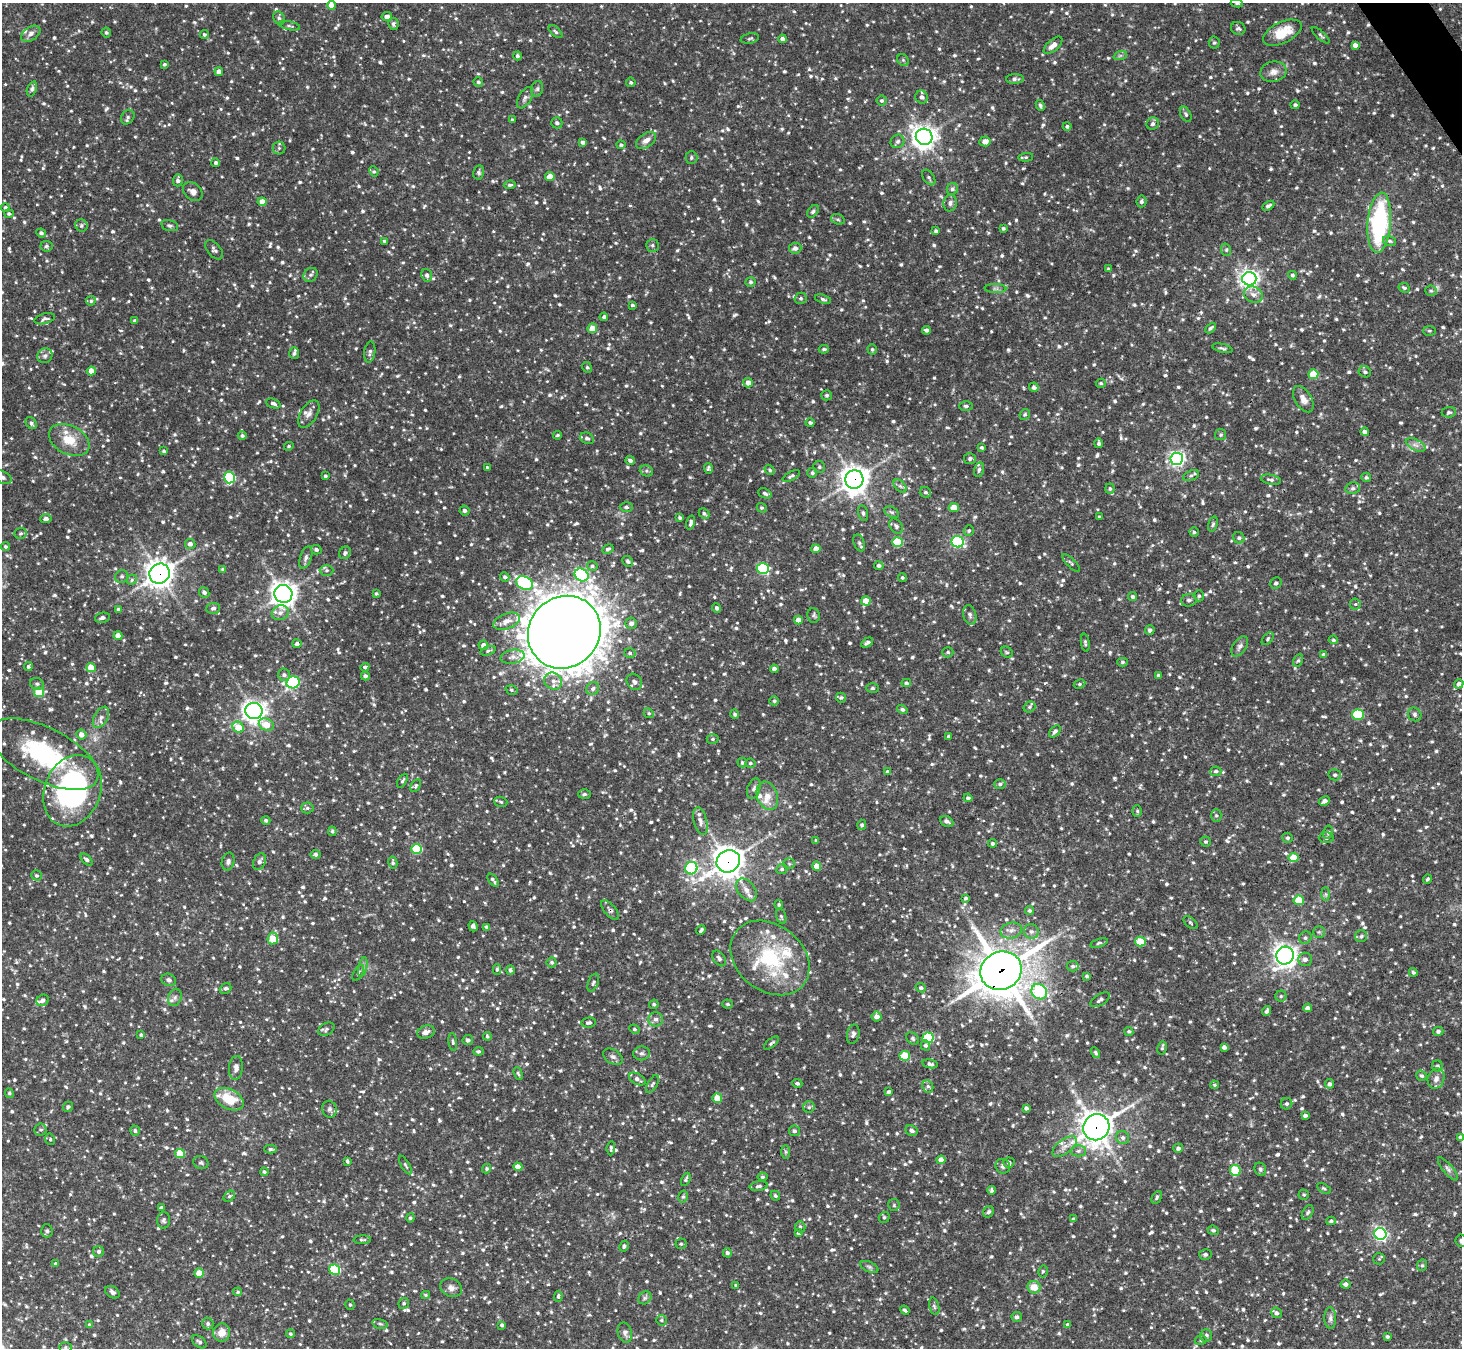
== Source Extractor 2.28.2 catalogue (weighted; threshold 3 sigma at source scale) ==
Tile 10 of 4 x 4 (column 2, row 3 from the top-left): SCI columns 1463-2922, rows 1641-2986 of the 5843 x 5836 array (HDU 1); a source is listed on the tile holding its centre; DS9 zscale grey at full resolution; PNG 1464 x 1350 px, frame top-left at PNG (2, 3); each listed source drawn as its Kron ellipse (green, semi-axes under 4 px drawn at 4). Shown black and unused: <1% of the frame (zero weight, under 2 of 3 exposures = <1% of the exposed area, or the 3 px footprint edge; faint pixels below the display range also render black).
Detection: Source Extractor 2.28.2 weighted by HDU 2 'WHT'; one run over the whole footprint, this tile lists its part. Background 0.123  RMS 0.0073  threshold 0.033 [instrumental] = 3 sigma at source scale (4.5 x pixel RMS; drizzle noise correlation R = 1.50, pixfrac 1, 0.05/0.05 arcsec/px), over >= 5 px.
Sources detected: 1753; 1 too faint to see at this stretch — neither listed nor drawn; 35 inside a brighter listed object's ellipse — not listed separately; of the other 1717, all 500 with FLUX_AUTO >= 1.21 (the completeness limit of this list) listed and drawn (1217 fainter detections not listed), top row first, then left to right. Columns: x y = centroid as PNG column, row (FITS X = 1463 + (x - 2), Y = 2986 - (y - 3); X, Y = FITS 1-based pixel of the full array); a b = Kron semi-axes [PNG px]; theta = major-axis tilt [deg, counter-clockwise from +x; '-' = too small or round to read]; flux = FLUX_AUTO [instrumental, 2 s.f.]
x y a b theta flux
1237 3 6 4 -8 1.5
331 5 4 4 - 8.4
387 17 5 4 - 4
279 18 7 5 -60 1.9
393 24 6 5 - 1.9
289 26 11 3 -12 1.5
1238 28 7 6 - 1.8
106 32 5 4 - 1.4
555 32 8 4 -41 1.3
1282 33 20 10 26 18
31 34 10 7 33 3.2
204 35 4 4 - 1.3
1321 35 11 4 -43 1.6
750 38 9 5 11 1.5
782 39 4 4 - 2.6
1214 43 6 5 - 1.4
1053 45 11 5 41 5.2
1355 45 4 4 - 3
517 56 4 4 - 1.5
1120 56 7 4 19 1.4
903 60 6 5 - 1.4
164 64 3 3 - 1.4
219 71 4 4 - 3.3
1273 72 13 10 15 5.2
1015 79 9 4 2 2.5
478 82 5 4 - 1.3
631 82 5 5 - 1.6
32 89 8 4 70 1.7
537 89 8 6 75 1.8
922 97 6 6 - 2.7
525 98 12 6 60 2.8
882 101 5 5 - 1.5
1040 105 5 3 - 1.5
1295 105 4 4 - 1.7
1186 114 8 5 -64 1.6
128 117 8 6 54 2
512 120 3 3 - 1.3
557 123 5 5 - 2.1
1153 124 6 6 - 1.9
1067 126 4 4 - 1.5
924 137 8 8 - 590
646 140 11 6 35 4.9
897 141 7 6 - 2.1
985 141 5 5 - 5.1
582 142 4 4 - 2.2
621 145 4 4 - 1.6
279 148 6 6 - 1.5
1026 157 7 4 3 1.3
691 158 6 6 - 1.5
216 163 4 4 - 2
374 171 5 4 - 1.2
479 172 7 5 77 1.8
550 177 4 4 - 9.5
929 178 9 5 -56 1.7
178 180 6 5 - 2.2
510 185 6 4 7 1.4
952 189 6 5 - 1.8
193 192 11 8 -41 4.3
1141 201 6 5 - 1.9
262 202 4 4 - 6.8
950 203 8 6 81 2.5
1268 206 6 4 31 2.2
5 208 4 4 - 1.8
813 211 7 4 51 1.5
9 214 5 4 - 1.5
838 219 7 5 -19 1.4
1379 223 30 11 85 99
81 225 6 6 - 1.8
170 226 9 5 -15 1.7
1003 228 3 3 - 1.3
936 231 4 3 - 1.6
41 233 5 4 - 2
384 241 3 3 - 1.3
1390 241 7 5 -17 1.5
652 245 6 6 - 1.7
46 246 6 5 - 1.4
795 248 6 5 - 3.2
214 250 11 6 -50 2.2
1226 250 6 5 - 1.2
1108 269 4 3 - 1.2
311 275 8 6 38 2.1
427 275 6 5 - 2.3
1292 275 4 4 - 1.5
1249 279 7 6 - 350
750 282 5 5 - 1.5
1404 288 6 4 -26 1.5
995 289 11 4 -2 2
1431 291 6 5 - 1.2
1253 294 10 8 -25 4.1
801 298 6 5 - 1.4
823 299 8 4 -17 1.6
91 301 5 4 - 1.3
632 305 4 3 - 1.3
604 317 4 4 - 1.9
45 319 10 5 15 2.3
135 321 4 4 - 2
592 328 5 5 - 8.8
1211 328 6 4 44 1.6
926 330 4 4 - 2.3
1429 331 6 5 - 1.3
1222 348 10 3 -15 1.4
824 349 5 3 - 1.4
872 349 5 4 - 1.3
370 352 11 5 83 2.2
294 353 6 5 - 1.7
45 356 8 7 - 2.2
587 367 5 4 - 1.3
91 371 4 4 - 8.1
1365 372 6 5 - 1.9
1313 374 5 5 - 18
748 383 5 4 - 4.4
1101 383 5 4 - 1.3
1034 387 5 4 - 2.2
827 395 5 5 - 1.4
1303 399 14 8 -59 5.3
273 403 7 4 -20 2.2
966 406 7 4 -3 1.6
1449 412 7 5 6 1.5
309 414 15 8 59 4.2
1025 414 5 5 - 1.3
31 423 7 5 -50 2
810 423 4 4 - 1.6
1365 432 4 4 - 2.5
557 435 4 4 - 1.3
1221 435 5 5 - 1.4
242 436 4 4 - 1.7
587 438 7 5 -27 2.4
69 440 21 14 -27 15
1099 443 5 3 - 1.7
1416 445 10 5 -26 3.1
289 446 5 4 - 1.3
981 448 4 3 - 1.3
164 451 3 3 - 1.3
970 459 6 5 - 2.1
1177 459 6 6 - 230
630 460 4 3 - 1.9
487 467 3 3 - 1.3
819 467 6 6 - 1.3
708 468 5 4 - 1.4
770 470 5 4 - 1.3
979 470 7 5 74 1.7
646 471 7 5 -20 1.5
812 473 5 5 - 1.6
1191 475 8 5 21 1.8
325 476 3 3 - 1.3
791 476 9 4 26 1.7
2 477 10 6 -28 2.6
230 477 6 5 - 54
1366 477 5 4 - 1.3
854 480 9 9 - 760
1271 480 10 5 -11 2.1
900 486 8 4 -44 1.6
1353 488 7 5 11 2
1110 489 5 4 - 1.3
925 492 6 5 - 1.4
765 493 7 4 -23 2
626 507 6 4 -1 1.6
954 507 5 4 - 12
762 508 5 4 - 1.2
464 511 5 5 - 2.2
892 512 8 5 -26 1.6
704 513 6 4 -43 1.5
863 513 8 5 -76 1.6
1099 517 3 3 - 1.4
680 518 4 3 - 1.3
46 519 5 4 - 2.5
691 523 7 4 75 2.2
1213 524 8 4 75 1.3
896 526 8 6 -53 1.9
969 531 5 5 - 1.4
1194 532 4 4 - 1.2
20 533 6 5 - 1.3
1239 538 6 5 - 1.9
897 542 5 5 - 36
958 542 6 5 - 110
859 543 9 5 -69 1.7
190 544 5 5 - 3
5 546 4 4 - 1.3
608 549 6 4 28 1.5
816 549 5 4 - 6.1
316 550 5 4 - 2.1
345 553 7 5 55 2.2
306 558 11 5 70 2.6
628 561 6 5 - 1.6
1071 563 12 4 -46 1.6
592 566 5 4 - 1.4
879 566 5 4 - 2.1
223 569 4 4 - 1.3
763 569 6 5 - 68
327 570 7 5 -1 1.8
160 574 10 9 - 660
581 575 7 6 - 94
122 576 7 6 - 1.8
505 577 5 4 - 1.7
902 577 4 4 - 1.2
132 580 5 4 - 1.3
525 583 9 6 -25 73
1276 583 6 5 - 1.6
204 592 5 5 - 2
376 593 3 3 - 1.3
283 594 9 8 - 580
1199 596 5 5 - 1.3
1133 597 4 4 - 1.5
1189 600 8 6 14 2.1
866 601 5 4 - 9.6
1355 604 5 5 - 1.4
213 608 7 5 6 2.2
717 608 4 4 - 2
118 609 4 4 - 1.8
280 613 9 7 24 3.4
814 615 7 6 - 1.6
970 615 10 6 -76 2.6
102 618 7 5 11 2.9
798 620 4 4 - 6.2
507 621 14 7 21 5.7
631 623 5 5 - 3.3
1150 630 5 4 - 1.7
564 632 38 35 45 3300
118 636 4 4 - 7.3
1268 639 7 4 48 1.2
1333 640 4 4 - 1.3
867 643 6 4 31 1.9
1085 643 9 4 -81 1.4
297 644 4 4 - 2.5
483 645 5 4 - 3.8
1240 646 11 6 57 2.9
488 651 8 4 18 1.2
948 652 5 5 - 1.3
1007 652 6 5 - 1.3
630 653 6 4 -18 1.7
1324 655 4 4 - 2.4
513 657 12 7 11 3.9
1298 660 6 4 61 1.2
1122 662 5 4 - 1.3
28 667 4 4 - 1.3
365 667 4 4 - 1.6
91 668 4 4 - 13
774 669 4 4 - 2.6
284 675 6 6 - 2
1159 675 3 3 - 1.5
365 676 4 4 - 1.9
553 681 9 8 - 4.3
293 682 7 6 - 90
634 682 9 7 -53 3
906 683 5 4 - 1.6
37 684 7 5 -24 1.7
1079 684 6 4 27 1.3
1459 684 5 4 - 2.4
872 688 6 5 - 1.3
593 689 7 6 - 2.6
512 690 6 4 -17 1.3
39 692 5 5 - 25
841 698 5 5 - 1.4
774 701 5 4 - 1.3
1029 707 6 5 - 1.3
902 709 5 4 - 1.5
254 711 8 8 - 430
649 713 5 4 - 1.2
735 714 4 4 - 1.3
1415 714 7 6 - 1.7
1358 715 5 5 - 43
101 717 11 7 61 4.1
266 725 8 6 -25 10
238 727 6 5 - 13
1055 731 7 4 49 2.1
81 735 5 5 - 5.1
949 736 3 3 - 1.6
713 739 6 5 - 1.5
44 754 59 26 -27 82
742 762 5 5 - 1.3
750 763 5 4 - 1.3
1216 771 5 5 - 1.7
887 772 4 4 - 1.3
1335 775 6 5 - 1.6
402 781 8 4 59 1.5
1000 784 6 5 - 1.7
416 786 7 4 60 1.2
754 789 11 6 72 2.6
72 791 37 28 69 150
585 794 6 5 - 1.4
767 796 14 10 -69 7.2
968 798 4 4 - 1.6
1324 801 6 4 28 3.3
501 802 7 5 -18 1.3
307 808 6 5 - 1.6
1137 811 5 5 - 1.2
1216 816 6 5 - 1.4
266 820 4 4 - 1.6
700 821 14 6 -76 3.7
947 821 7 5 -25 2.2
862 825 5 4 - 1.7
332 831 5 4 - 1.3
1328 832 6 5 - 1.4
1288 838 5 5 - 1.6
1326 838 7 5 0 1.9
816 841 4 3 - 1.3
1205 842 5 5 - 1.3
992 843 4 4 - 1.5
417 849 5 5 - 41
315 854 5 4 - 1.8
1294 857 5 5 - 14
86 860 7 4 -46 2
228 861 9 6 77 2.2
728 861 12 11 - 900
259 862 9 6 65 2.6
393 863 6 4 -77 1.4
789 864 6 5 - 1.3
816 866 4 4 - 8
691 868 6 6 - 81
782 869 6 5 - 1.5
36 875 5 5 - 1.5
1427 879 5 3 - 1.2
493 880 7 3 -53 1.7
746 890 13 8 -51 5.7
1326 894 7 4 -89 1.4
965 898 4 3 - 1.4
1299 900 5 5 - 21
779 904 4 4 - 1.4
610 910 12 5 -49 2.3
1030 911 4 4 - 1.3
781 916 8 5 -71 1.4
1190 923 8 5 -40 1.2
473 926 5 4 - 2.4
487 927 4 3 - 1.7
701 930 5 3 - 1.5
1011 930 11 8 13 4.3
1031 931 7 7 - 2.6
1319 932 6 6 - 1.2
1361 936 6 6 - 1.5
273 938 6 5 - 24
1305 938 6 6 - 1.9
1140 942 5 5 - 22
1099 943 9 4 18 1.3
1285 956 9 8 - 480
719 958 9 5 -57 2.3
770 958 43 33 -38 61
1305 959 7 6 - 2.8
552 962 5 5 - 1.6
1073 966 6 5 - 1.7
363 967 10 3 79 1.5
497 969 5 4 - 1.4
510 970 4 4 - 1.8
1001 971 21 19 24 2200
1413 972 4 4 - 1.3
358 973 9 4 61 1.3
1087 976 4 4 - 1.4
169 980 7 6 - 2.7
593 982 9 5 69 1.7
225 988 6 5 - 1.6
921 988 5 4 - 1.5
1039 992 8 7 - 44
1281 996 5 5 - 1.3
175 997 9 6 74 2.5
43 1000 6 5 - 2.4
1100 1000 11 5 32 2.3
654 1004 5 4 - 1.5
727 1004 5 4 - 1.3
1307 1008 4 4 - 2.8
1267 1011 5 3 - 1.9
876 1017 5 5 - 4.2
656 1019 7 7 - 2.7
589 1023 7 5 6 1.9
326 1029 9 6 30 2
634 1029 5 4 - 1.4
1129 1031 4 4 - 1.2
1438 1031 5 4 - 2
426 1032 9 6 19 3.7
853 1034 10 6 78 2.4
141 1035 4 3 - 1.4
487 1036 4 3 - 1.3
913 1038 7 5 -47 1.5
928 1038 5 5 - 58
468 1040 5 5 - 1.8
453 1042 9 4 -81 1.5
771 1043 9 3 39 1.3
925 1045 5 4 - 1.5
1224 1047 4 4 - 2.5
1162 1048 6 4 80 1.3
479 1051 5 4 - 1.3
642 1053 8 7 - 2.2
1095 1053 6 4 -58 1.4
905 1056 5 5 - 31
613 1057 11 7 -31 2.5
930 1064 8 4 -10 2.1
1437 1066 5 5 - 1.7
236 1068 12 7 85 3.6
518 1074 7 4 -71 1.2
1422 1076 5 5 - 1.5
637 1079 9 5 -29 2.9
1436 1079 10 8 70 3.8
797 1083 5 4 - 1.5
652 1084 10 5 60 1.7
1329 1084 5 4 - 2.3
1214 1085 4 4 - 1.3
928 1086 6 5 - 1.6
888 1092 4 3 - 1.3
9 1093 5 4 - 1.3
717 1098 5 4 - 12
229 1099 15 10 -28 21
1286 1104 6 5 - 1.7
68 1107 5 4 - 1.7
809 1107 5 5 - 1.4
1026 1108 4 4 - 2
330 1109 8 7 - 2.7
1305 1116 4 3 - 1.8
1096 1127 13 12 - 950
40 1130 6 6 - 1.7
911 1130 6 5 - 2.3
135 1131 5 5 - 1.7
794 1131 5 5 - 1.6
1460 1137 4 4 - 1.3
1123 1138 7 6 - 2.1
50 1139 6 4 -76 1.2
1065 1146 14 7 36 4.7
611 1148 7 3 86 1.5
1178 1148 5 4 - 2.2
270 1149 6 4 1 1.4
1078 1151 7 5 0 2
785 1152 7 4 -89 1.3
180 1153 5 4 - 24
941 1160 4 4 - 6.5
347 1161 4 3 - 1.3
201 1162 8 6 -19 1.6
1009 1163 5 5 - 2.1
405 1165 10 4 -60 1.4
1003 1166 8 7 - 2.2
518 1167 4 4 - 7.5
486 1169 5 4 - 1.3
1260 1169 7 5 -64 1.7
1448 1169 14 5 -50 2.6
1235 1170 5 5 - 29
264 1172 4 4 - 1.4
762 1177 5 4 - 1.6
686 1179 7 4 65 1.3
759 1186 9 4 10 1.8
1324 1188 7 4 -31 1.2
991 1190 4 3 - 1.5
1304 1195 5 5 - 1.3
229 1196 6 4 40 1.3
775 1196 5 4 - 1.6
683 1197 6 5 - 1.5
1157 1197 7 4 63 1.5
894 1205 6 6 - 1.2
161 1208 4 4 - 2.2
989 1212 6 5 - 1.6
1308 1212 8 5 60 1.4
884 1217 5 5 - 1.3
410 1218 4 4 - 1.6
1073 1219 4 4 - 1.3
164 1220 8 6 87 1.9
1331 1221 5 4 - 1.4
800 1227 6 5 - 1.5
1213 1230 6 4 -21 1.5
47 1231 6 6 - 1.8
798 1233 4 3 - 1.4
1380 1234 6 6 - 170
362 1240 9 3 3 1.3
1461 1241 6 5 - 1.5
681 1244 5 5 - 1.4
624 1246 5 4 - 1.7
98 1252 5 5 - 1.8
727 1253 4 4 - 2
1205 1254 6 5 - 1.8
1379 1259 6 5 - 1.3
56 1264 3 3 - 1.6
1422 1265 6 5 - 1.3
869 1267 9 5 -24 1.6
335 1270 5 5 - 53
1043 1271 6 4 75 1.2
199 1273 4 4 - 12
1345 1284 5 4 - 2.4
736 1285 4 3 - 1.4
1034 1287 6 6 - 9.5
451 1288 11 8 -24 4
112 1292 8 5 -33 2.2
238 1292 4 4 - 1.2
426 1295 4 3 - 1.2
558 1296 5 4 - 1.4
645 1298 7 6 - 1.7
404 1303 5 5 - 1.5
350 1305 5 4 - 1.2
934 1306 9 5 -75 1.6
905 1310 5 3 - 1.7
1276 1313 5 5 - 2.4
1017 1317 5 5 - 1.7
1330 1318 11 6 -89 2.6
661 1320 5 5 - 1.3
208 1324 6 5 - 1.7
380 1324 8 4 -14 1.6
89 1325 4 3 - 1.7
502 1325 4 4 - 1.7
1068 1325 4 4 - 2.1
222 1332 9 8 - 6.9
625 1333 10 7 -74 2.7
290 1334 4 4 - 1.3
1206 1335 6 6 - 1.9
1387 1337 3 3 - 1.3
1201 1340 6 5 - 1.3
199 1342 8 5 -37 2
65 1347 6 5 - 1.3
Overlapping masked pixels (flux is a lower limit): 8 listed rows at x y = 1379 223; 854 480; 160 574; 728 861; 610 910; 1001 971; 330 1109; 1096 1127
Isophote crosses this tile's border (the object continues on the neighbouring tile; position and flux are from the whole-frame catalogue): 6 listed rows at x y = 1237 3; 331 5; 2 477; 44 754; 1460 1137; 1461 1241